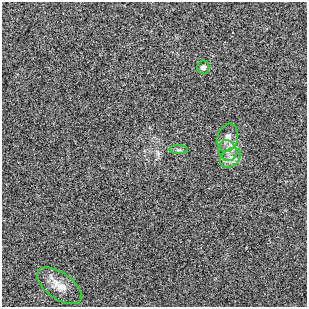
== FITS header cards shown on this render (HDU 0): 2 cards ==
NAXIS1  =                  305 / length of data axis 1
NAXIS2  =                  305 / length of data axis 2

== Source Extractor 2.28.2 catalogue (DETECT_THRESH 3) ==
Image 305 x 305 px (HDU 0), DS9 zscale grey, 1 PNG px = 1 image px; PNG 309 x 309 px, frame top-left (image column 1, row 305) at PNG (2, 2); each listed source drawn as its Kron ellipse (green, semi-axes under 4 px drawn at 4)
Background -0.00104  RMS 0.01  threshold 0.0308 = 3 sigma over >= 5 px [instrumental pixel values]
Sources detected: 6; all 6 listed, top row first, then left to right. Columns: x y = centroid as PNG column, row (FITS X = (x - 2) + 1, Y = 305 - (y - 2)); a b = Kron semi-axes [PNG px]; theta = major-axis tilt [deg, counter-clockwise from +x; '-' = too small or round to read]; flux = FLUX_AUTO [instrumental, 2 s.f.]
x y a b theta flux
203 67 7 6 - 2.5
228 138 14 10 75 6.4
179 150 9 4 0 1.5
227 150 11 9 -67 5.5
230 158 11 8 37 5.4
59 286 26 13 -35 10